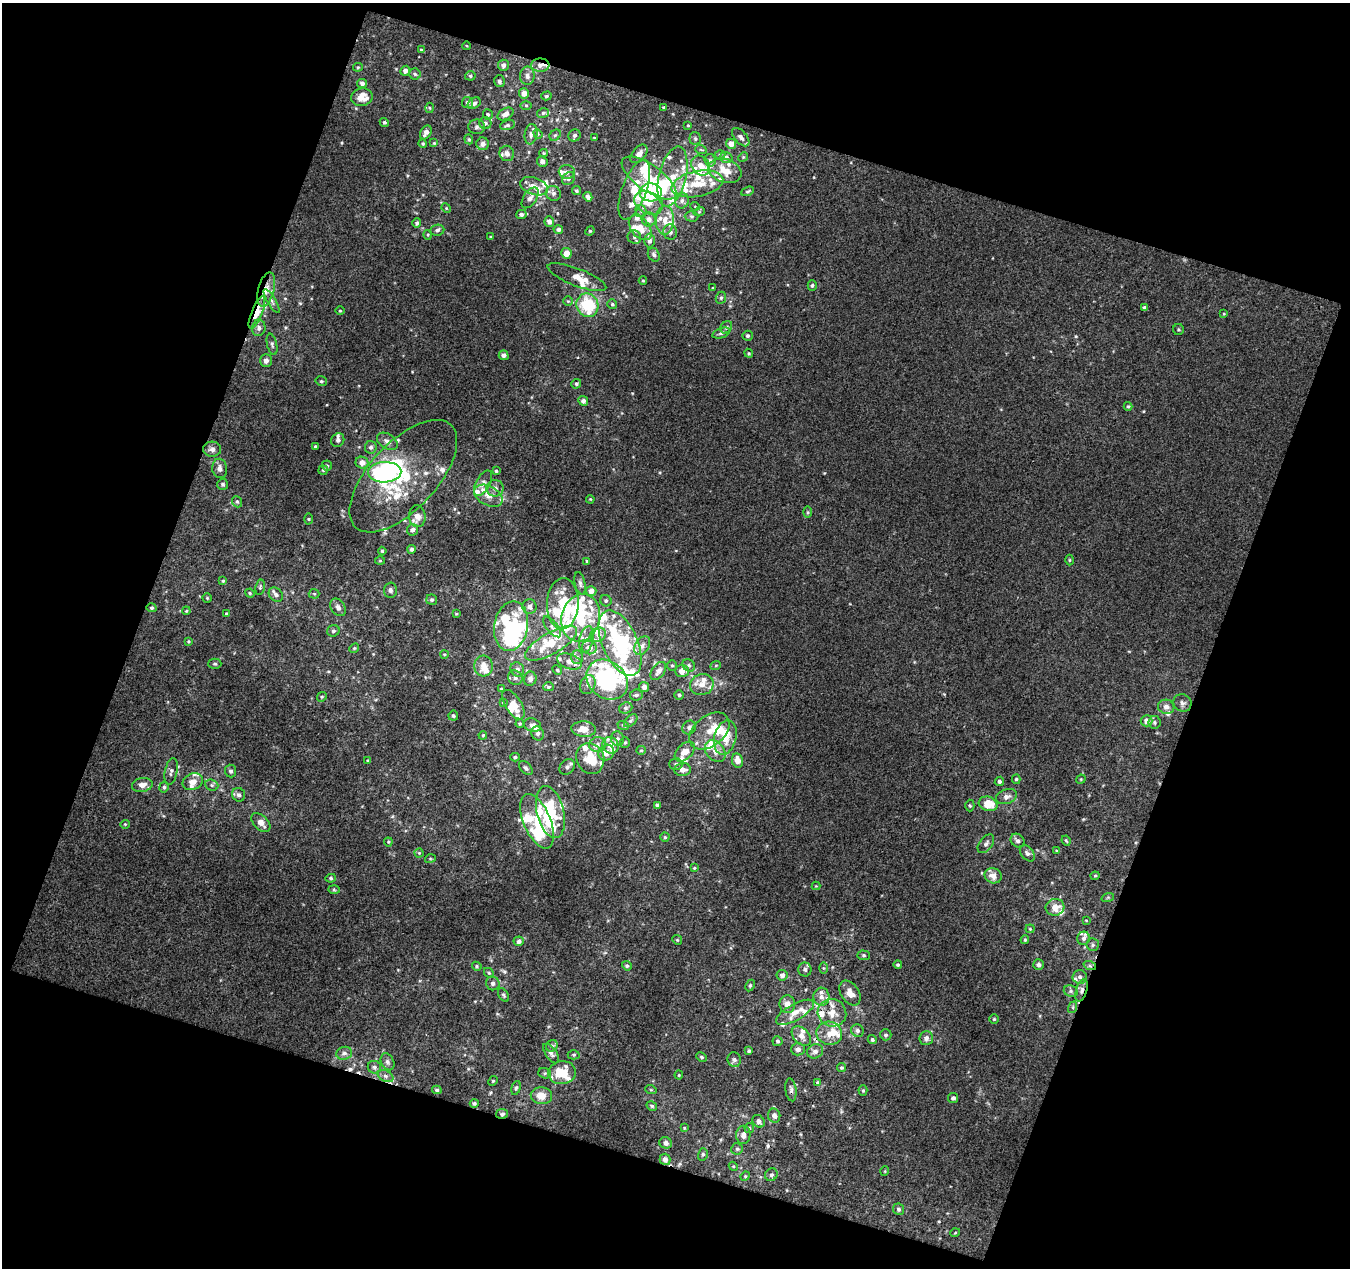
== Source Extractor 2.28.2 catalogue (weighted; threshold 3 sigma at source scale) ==
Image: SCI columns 3983-5330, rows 3112-4377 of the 5376 x 5531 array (HDU 1 of 3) = the unmasked area's bounding box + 8 px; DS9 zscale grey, full resolution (1 PNG px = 1 image px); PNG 1352 x 1270 px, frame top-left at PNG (2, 3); each listed source drawn as its Kron ellipse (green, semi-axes under 4 px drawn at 4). Shown black and unused: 39% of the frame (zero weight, under 3 of 4 exposures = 1% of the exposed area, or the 3 px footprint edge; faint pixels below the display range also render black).
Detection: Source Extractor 2.28.2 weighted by HDU 2 'WHT'. Background 0.00234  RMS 0.0063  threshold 0.0284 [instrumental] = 3 sigma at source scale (4.5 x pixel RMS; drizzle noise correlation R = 1.50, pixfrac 1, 0.0396/0.0396 arcsec/px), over >= 5 px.
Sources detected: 460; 11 inside a brighter object's white glare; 3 cosmic-ray / hot-pixel residue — neither listed nor drawn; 103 inside a brighter listed object's ellipse — not listed separately; the other 343 listed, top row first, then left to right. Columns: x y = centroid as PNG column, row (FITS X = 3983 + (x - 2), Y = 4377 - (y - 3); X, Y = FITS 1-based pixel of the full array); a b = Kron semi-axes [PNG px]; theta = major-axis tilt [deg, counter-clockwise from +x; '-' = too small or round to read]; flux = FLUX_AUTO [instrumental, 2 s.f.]
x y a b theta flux
467 46 4 3 - 0.44
421 50 4 4 - 0.81
503 65 5 5 - 2.2
540 65 9 6 1 3.6
358 67 5 4 - 0.71
405 71 5 5 - 2.6
415 74 6 5 - 1.2
470 76 5 4 - 1
527 76 9 7 88 3
499 81 6 5 - 1.4
362 83 5 4 - 1.9
524 93 5 5 - 3.8
546 96 5 4 - 0.97
362 97 10 8 11 8.4
467 102 5 5 - 1.6
474 103 7 5 34 1.7
526 105 6 4 -1 0.8
430 108 5 3 - 0.61
664 108 3 3 - 1.1
543 113 6 4 15 1.3
488 114 5 5 - 1.1
506 114 8 5 30 3.7
384 122 5 4 - 1.1
485 123 6 6 - 1.7
507 125 7 4 16 1.2
688 125 3 2 - 0.53
477 127 8 7 - 2
426 132 7 5 58 2.9
531 134 10 6 80 2.8
538 134 5 4 - 0.68
555 135 6 5 - 1.2
574 135 6 5 - 1.6
741 137 11 6 -48 2.5
594 138 4 2 - 0.52
469 139 5 4 - 0.87
695 139 6 5 - 1.3
423 143 4 4 - 0.81
434 143 4 4 - 0.66
483 144 6 6 - 3.5
731 144 5 5 - 4.5
701 150 6 3 -20 0.75
507 153 8 7 - 3.1
544 153 4 4 - 0.73
639 154 11 6 50 4
720 154 5 3 - 0.65
743 157 5 4 - 0.76
726 158 6 5 - 1.9
710 160 6 5 - 1.3
542 161 5 5 - 2.4
701 166 11 8 -52 7
725 171 17 11 -18 12
567 172 8 7 - 2.2
673 177 30 13 77 17
649 178 32 13 -36 22
569 179 7 5 47 1.5
697 184 26 12 11 16
534 186 14 8 -19 4.9
634 190 31 12 70 13
576 191 4 4 - 0.96
747 191 7 3 22 0.8
651 192 11 9 -1 40
553 193 8 7 - 1.9
588 197 5 4 - 2.5
530 198 12 6 57 3.3
682 201 8 6 75 2.1
648 203 15 11 -27 9.4
695 206 5 3 - 0.49
446 208 5 4 - 0.66
641 211 6 5 - 1.3
699 212 5 3 - 0.65
521 214 5 4 - 1.8
691 216 7 5 0 1.2
649 219 7 7 - 3.5
665 220 14 9 88 6.8
549 222 5 4 - 2.4
417 223 5 4 - 1.3
640 228 14 9 -51 7.5
558 229 5 4 - 1.6
437 230 7 5 9 1.5
590 231 5 4 - 0.72
670 232 7 7 - 2.2
428 235 5 3 - 0.58
491 237 3 3 - 0.6
634 237 7 6 - 1.7
649 241 7 5 89 2.4
566 253 5 5 - 5.3
654 255 7 5 -60 1.5
577 277 31 8 -21 7.5
643 281 4 3 - 0.5
812 285 5 4 - 1.2
712 288 4 2 - 0.44
266 289 18 8 75 6
721 298 6 5 - 1.2
272 301 14 4 -59 1.9
568 301 5 4 - 0.73
612 304 5 5 - 0.87
587 305 12 10 -60 32
1144 307 4 3 - 1.2
340 311 4 3 - 0.49
257 312 17 5 68 11
1224 314 4 3 - 0.5
726 327 6 5 - 1.4
259 328 8 6 80 2.4
1179 329 5 5 - 1
721 333 9 5 19 1.6
748 336 5 5 - 1.2
272 344 11 5 -78 1.5
749 353 4 4 - 0.64
504 355 5 4 - 2.3
266 361 6 6 - 2.9
321 381 6 4 -12 1
576 384 5 4 - 1.1
583 401 5 5 - 2
1128 406 4 4 - 0.74
338 440 7 6 - 1.6
387 441 11 7 -33 3.4
315 447 3 3 - 1
371 447 6 6 - 1.8
212 449 9 7 -4 2.6
362 463 6 6 - 4.2
327 466 5 5 - 1.1
220 468 10 7 -81 3
323 470 5 5 - 0.87
496 471 4 3 - 0.83
385 472 17 10 2 85
403 476 70 34 47 59
483 483 14 7 61 3.2
223 484 5 5 - 1.2
495 488 8 8 - 3.4
488 496 15 9 -28 5.4
590 499 4 3 - 0.52
237 502 6 4 -67 1.1
807 512 6 4 -90 0.9
417 516 11 8 -82 4.7
309 519 5 3 - 0.64
412 530 6 5 - 1.9
412 549 4 4 - 1.3
382 551 4 4 - 0.86
1069 560 5 3 - 0.65
380 561 5 3 - 0.53
587 561 4 3 - 0.6
223 581 4 4 - 0.79
580 583 11 5 -77 1.9
260 587 7 5 81 1.1
390 590 8 6 88 1.9
591 591 5 5 - 3.5
250 593 5 4 - 0.74
314 594 5 5 - 0.79
276 595 8 6 -49 2.5
207 598 4 4 - 0.66
432 600 5 5 - 1.2
606 601 6 5 - 1.3
563 604 26 16 88 19
338 607 9 6 -56 2.6
529 607 7 7 - 2.8
152 608 5 4 - 0.96
186 611 4 3 - 0.59
227 614 4 4 - 1.1
456 614 3 3 - 0.69
581 618 24 19 75 34
511 626 25 17 81 30
552 627 12 5 -50 2.3
333 631 6 5 - 1.3
598 635 8 7 - 3.6
586 639 13 7 78 4.1
188 641 4 4 - 0.67
551 643 29 10 30 20
620 643 35 17 -66 90
642 646 10 7 58 2.8
354 648 5 4 - 0.79
589 648 7 6 - 5
444 654 4 3 - 0.54
577 657 7 6 - 1.7
569 661 13 7 -18 5.1
215 664 6 5 - 1.1
689 665 7 5 -44 1.6
716 665 5 3 - 0.66
483 666 10 9 - 5.8
672 666 5 5 - 0.94
517 669 7 6 - 2.1
557 670 5 4 - 0.84
658 671 10 6 55 3.4
682 671 7 6 - 5.6
515 678 7 7 - 2.2
530 679 7 6 - 2.4
607 680 22 18 -41 110
588 685 10 7 69 2.9
702 685 12 10 13 5.7
548 687 5 4 - 0.94
644 687 5 5 - 3.1
501 689 3 3 - 0.57
636 695 6 5 - 1.7
679 695 5 4 - 1.2
322 697 5 4 - 0.74
503 703 4 4 - 0.63
1182 703 9 8 - 2.5
513 705 16 8 -58 7.4
1166 707 8 7 - 3.3
626 708 7 5 21 1.4
453 716 5 4 - 0.96
631 721 8 5 43 1.4
1147 721 6 5 - 4.1
1154 722 6 6 - 1.4
520 724 4 3 - 0.69
532 725 9 6 -20 2.9
623 725 6 3 -19 0.68
689 727 7 6 - 2.3
584 729 12 7 -5 6.7
709 731 23 15 39 13
538 733 7 6 - 2.3
483 735 4 3 - 0.58
725 737 17 11 76 13
617 739 7 6 - 1.9
625 742 5 5 - 0.98
598 744 8 7 - 2.8
610 745 8 8 - 5.5
641 750 5 4 - 0.86
715 751 12 8 -48 4.7
685 752 12 7 44 6.5
606 753 8 7 - 4.5
515 757 5 4 - 0.96
590 758 16 13 -63 15
737 760 7 5 -78 5.1
368 761 3 3 - 0.79
676 764 6 6 - 1.5
567 767 8 6 47 2.2
526 768 8 5 -45 1.7
683 770 8 6 5 3.9
171 771 13 6 78 2.4
231 771 6 5 - 1.5
1016 779 5 4 - 1.1
1081 779 5 4 - 0.58
999 781 5 4 - 1.5
193 782 10 8 24 5.1
142 785 10 7 9 4.2
212 785 7 5 -22 1.3
164 787 5 4 - 1.3
239 795 7 6 - 2
1006 797 11 7 19 3.3
988 804 9 7 -16 12
657 805 4 3 - 1.5
970 806 6 4 -88 0.97
550 812 26 13 -76 34
537 821 29 13 -67 18
261 823 11 7 -45 4.3
125 824 5 4 - 0.7
665 837 4 4 - 0.85
1018 841 7 6 - 2.1
1066 841 5 4 - 0.77
388 842 4 4 - 0.68
986 844 10 6 53 2.2
1056 850 4 2 - 0.45
419 853 4 4 - 0.66
1027 853 9 6 -50 2.1
430 859 5 3 - 0.67
694 868 4 3 - 0.66
993 876 9 7 -22 4.6
1095 876 4 4 - 0.66
331 878 5 4 - 0.97
816 886 4 4 - 0.55
334 890 6 4 -2 0.87
1108 897 6 4 19 0.79
1055 907 9 8 - 6.4
1086 920 3 2 - 0.43
1030 929 4 4 - 0.69
1084 938 7 6 - 1.8
677 940 5 4 - 0.73
1025 940 4 3 - 0.75
519 941 5 5 - 1.9
1093 945 6 6 - 1.3
864 955 6 5 - 1.1
898 965 4 4 - 0.96
1038 965 5 5 - 2.1
477 966 5 4 - 0.85
627 966 5 4 - 1.1
1090 966 6 4 -19 1.1
823 968 5 4 - 0.76
805 969 7 6 - 1.7
489 973 5 4 - 0.81
782 975 5 5 - 2.3
1080 977 7 7 - 1.9
493 983 7 6 - 2.1
750 985 6 4 63 0.96
1082 990 11 5 73 2.9
1071 991 7 5 -22 1.4
850 993 13 9 -56 5.8
503 995 7 4 -59 1.1
821 997 9 8 - 3.3
787 1004 9 7 89 4.6
1073 1007 6 4 73 0.83
795 1012 21 8 29 6.9
832 1013 14 13 - 8.1
994 1019 5 5 - 0.83
857 1031 6 6 - 1.7
829 1033 13 11 -13 7.2
886 1035 5 5 - 1.3
801 1036 11 7 -46 3.8
926 1038 7 7 - 2.8
872 1039 4 4 - 1.1
778 1041 5 5 - 1.3
552 1046 6 5 - 1.3
798 1049 7 6 - 2.6
749 1051 4 3 - 1.1
815 1051 8 7 - 2.8
344 1053 8 6 13 2.1
551 1053 11 5 -54 2
574 1055 6 4 1 0.88
702 1057 5 4 - 0.88
734 1060 7 6 - 1.7
387 1062 9 6 -64 1.9
374 1067 6 6 - 1.8
841 1068 4 4 - 0.93
545 1073 6 5 - 1.3
562 1073 14 11 5 16
679 1075 4 4 - 0.64
385 1076 8 5 -27 2
493 1081 5 4 - 0.66
817 1083 4 3 - 0.73
516 1088 7 4 74 1
437 1090 5 4 - 1
651 1090 6 3 -18 0.64
791 1090 11 5 -83 2
863 1090 5 4 - 0.85
541 1096 10 8 -5 7
953 1098 5 5 - 1.4
474 1103 4 4 - 1.3
652 1106 5 4 - 1.1
502 1114 6 5 - 1.5
774 1116 7 6 - 2.7
758 1121 7 5 -52 2.2
684 1128 4 3 - 0.53
749 1128 5 5 - 0.93
743 1135 9 7 86 3
666 1143 6 5 - 2.5
737 1149 5 5 - 1.2
703 1154 6 5 - 1.2
665 1159 6 5 - 2.5
733 1166 5 3 - 0.62
885 1171 5 3 - 0.51
771 1175 7 6 - 1.5
745 1176 5 4 - 0.79
898 1209 6 5 - 1.5
955 1233 5 3 - 0.52
Overlapping masked pixels (flux is a lower limit): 6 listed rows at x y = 540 65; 266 289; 257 312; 1090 966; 1082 990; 502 1114